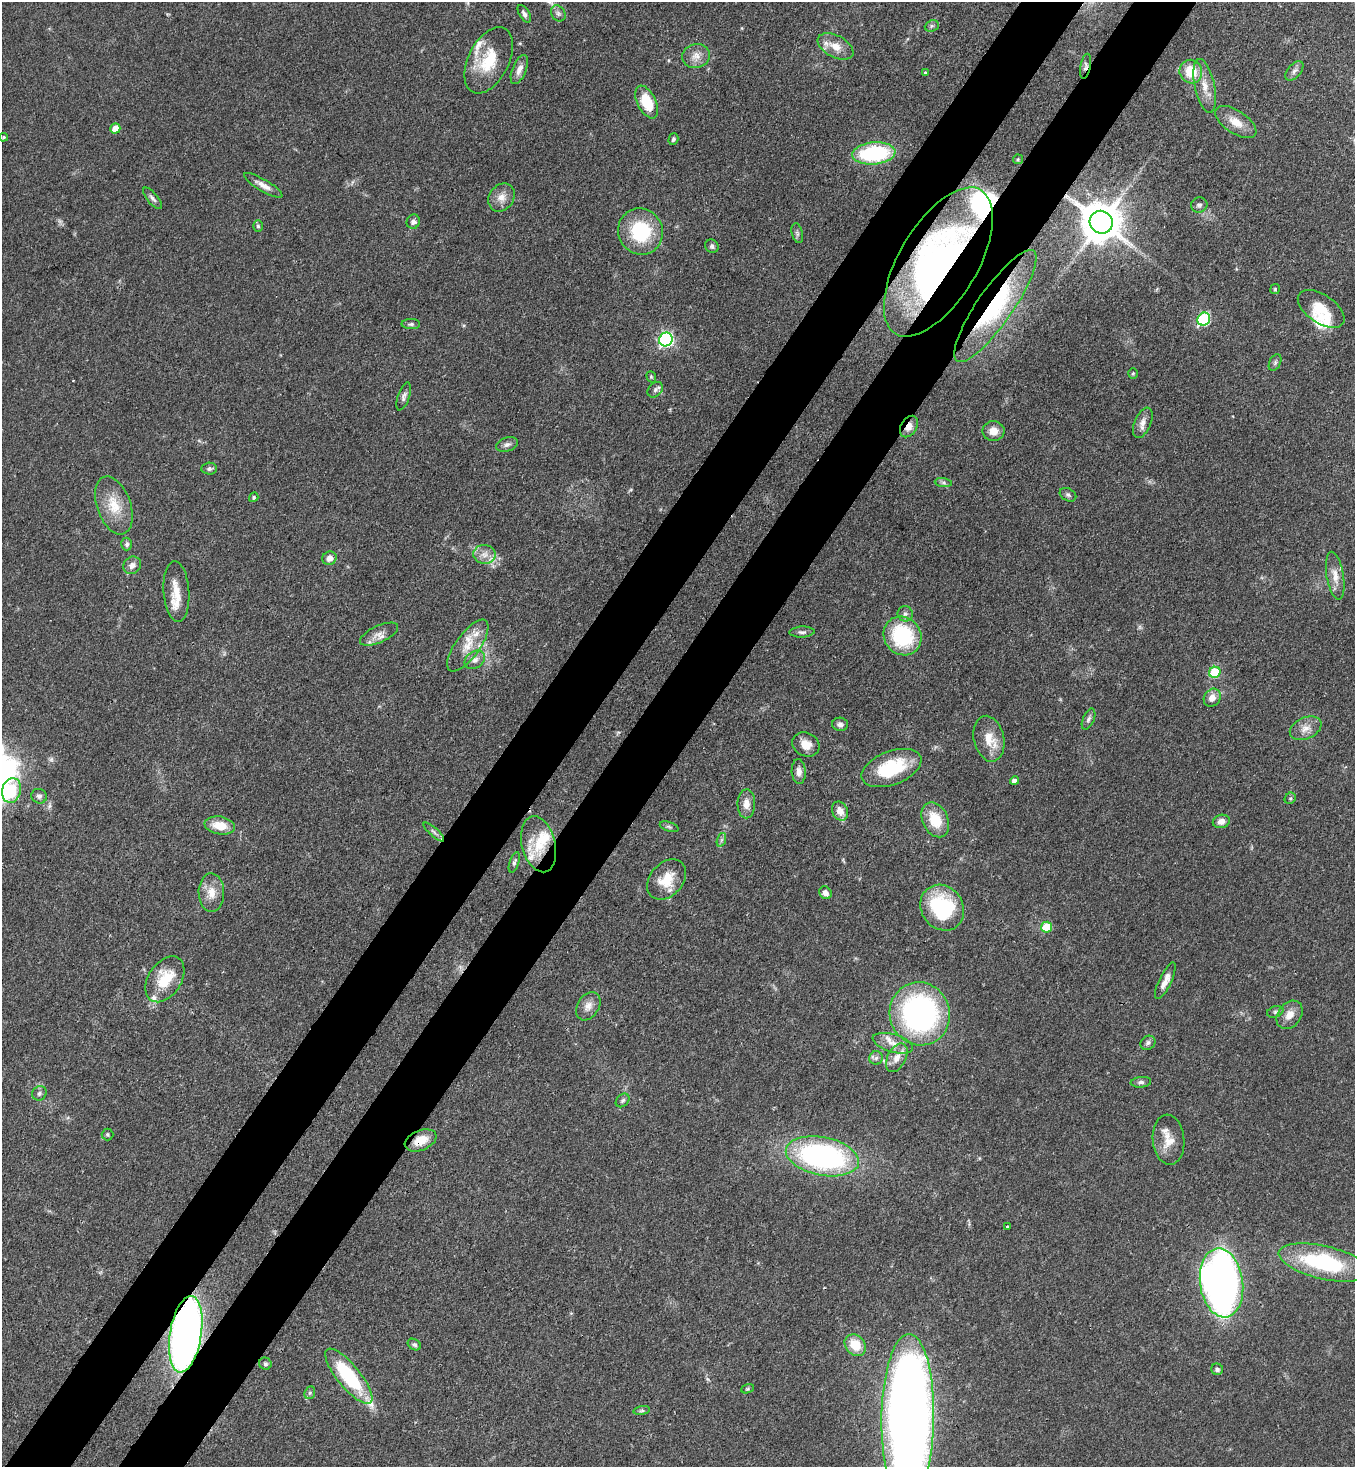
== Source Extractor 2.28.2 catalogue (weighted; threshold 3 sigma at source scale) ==
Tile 7 of 4 x 4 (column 3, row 2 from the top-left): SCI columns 2934-4286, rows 2991-4455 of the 6004 x 5982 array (HDU 1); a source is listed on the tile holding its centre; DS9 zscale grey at full resolution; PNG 1357 x 1469 px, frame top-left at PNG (2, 2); each listed source drawn as its Kron ellipse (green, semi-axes under 4 px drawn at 4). Shown black and unused: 10% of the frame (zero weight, under 3 of 4 exposures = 7% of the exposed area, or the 3 px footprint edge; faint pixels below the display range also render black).
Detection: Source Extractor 2.28.2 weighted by HDU 2 'WHT'; one run over the whole footprint, this tile lists its part. Background 0.0862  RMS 0.0038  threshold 0.0173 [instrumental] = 3 sigma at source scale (4.5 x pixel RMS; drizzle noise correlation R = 1.50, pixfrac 1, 0.05/0.05 arcsec/px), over >= 5 px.
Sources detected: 130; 10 inside a brighter listed object's ellipse — not listed separately; the other 120 listed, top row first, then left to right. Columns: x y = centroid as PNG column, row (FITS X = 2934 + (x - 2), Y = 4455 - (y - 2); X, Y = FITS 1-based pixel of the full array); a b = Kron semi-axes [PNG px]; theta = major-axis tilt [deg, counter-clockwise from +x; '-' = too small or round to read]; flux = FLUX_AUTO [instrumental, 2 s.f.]
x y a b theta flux
558 13 8 6 -57 1.3
524 14 10 5 -59 1.3
932 26 7 5 21 0.78
836 46 19 11 -28 5.4
696 56 14 12 14 3.8
489 60 35 20 63 16
1085 66 13 5 79 1.3
519 69 15 7 68 2.8
1294 71 11 6 50 1.6
1191 72 12 11 - 10
925 73 4 3 - 0.46
1205 86 27 10 -78 6
647 102 17 9 -64 13
1236 122 23 11 -33 5.8
115 128 5 5 - 5.2
3 137 4 4 - 0.54
673 139 6 5 - 0.76
874 153 21 11 5 38
1018 159 5 4 - 0.52
263 185 22 6 -31 3
501 197 15 12 54 3.8
152 198 13 5 -50 1.3
1199 205 8 7 - 1.3
413 222 7 6 - 1.5
1101 222 12 11 - 1400
258 226 6 5 - 0.66
640 231 23 22 - 24
797 233 10 5 -76 0.98
712 246 7 6 - 1
938 262 84 39 59 130
1275 289 5 5 - 0.51
995 306 67 18 55 31
1321 309 26 14 -34 8.8
1204 319 7 6 - 50
411 324 9 5 0 0.86
666 339 7 6 - 89
1275 362 9 5 64 0.88
1133 373 5 4 - 0.46
651 377 6 4 -70 0.5
655 390 9 6 46 1.1
404 396 14 5 71 1.5
1143 423 16 8 67 2.8
909 427 11 8 59 4
993 431 11 10 - 3.9
507 445 11 7 17 1.6
209 468 8 6 6 0.97
943 483 9 4 -8 0.9
1068 495 9 6 -28 1
254 497 5 4 - 0.58
114 505 30 17 -71 10
127 544 6 5 - 1
484 554 11 9 -7 3.2
329 558 7 6 - 2.4
132 565 9 8 - 2.2
1335 576 24 8 -80 4.3
176 592 30 13 -86 8
905 614 7 7 - 1.4
802 632 12 5 2 1.3
379 634 20 8 25 3.4
903 636 20 18 -52 31
468 646 31 12 54 8.6
475 660 11 8 35 2.3
1215 672 6 5 - 23
1212 698 9 8 - 3.5
1089 719 11 5 67 1.1
840 724 8 6 -3 1.6
1306 728 17 10 25 4
989 739 23 15 -77 7.7
806 744 14 11 -28 4.8
891 768 31 16 21 22
799 772 12 7 -86 2.4
1014 781 4 4 - 1.6
11 791 12 9 76 11
39 796 8 7 - 1.2
1290 798 6 5 - 0.64
746 804 14 9 89 3.5
840 811 10 7 -65 3.7
935 820 18 12 -65 11
1221 821 8 6 12 2.5
220 825 15 9 -9 7.1
669 827 10 4 -19 0.82
434 832 13 4 -42 1.2
721 840 7 4 71 0.76
539 844 28 16 -76 11
514 862 10 4 71 0.97
667 879 23 16 48 9.7
211 893 19 13 -89 5.6
825 893 7 5 -49 2
942 908 24 20 -54 34
1046 927 5 5 - 13
165 979 25 16 57 13
1165 981 20 6 64 3.3
588 1006 15 10 58 3.4
1275 1012 8 5 18 0.87
920 1014 32 30 -70 98
1289 1015 15 11 53 4.1
893 1043 21 9 -16 4.7
1148 1043 8 6 36 1.3
876 1058 7 6 - 1.2
897 1058 15 9 63 4.2
1141 1082 10 5 6 1.2
39 1093 7 6 - 1.1
623 1100 8 5 45 0.89
107 1134 6 6 - 0.63
421 1140 17 10 22 6.2
1169 1140 25 15 -85 6.7
822 1156 37 19 -11 95
1007 1226 2 2 - 0.41
1324 1263 46 16 -13 39
1221 1283 35 21 -82 230
186 1334 39 16 81 250
414 1344 7 5 -31 0.88
855 1345 12 9 -46 8.5
265 1364 6 6 - 0.83
1217 1369 6 5 - 1.1
349 1376 34 11 -51 33
748 1389 7 4 19 0.53
310 1393 6 5 - 0.78
642 1411 8 4 8 0.8
908 1417 83 26 89 480
Overlapping masked pixels (flux is a lower limit): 8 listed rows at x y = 1085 66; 647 102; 1101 222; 938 262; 995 306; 909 427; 421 1140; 186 1334
Isophote crosses this tile's border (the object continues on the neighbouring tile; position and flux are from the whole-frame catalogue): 1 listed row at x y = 908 1417